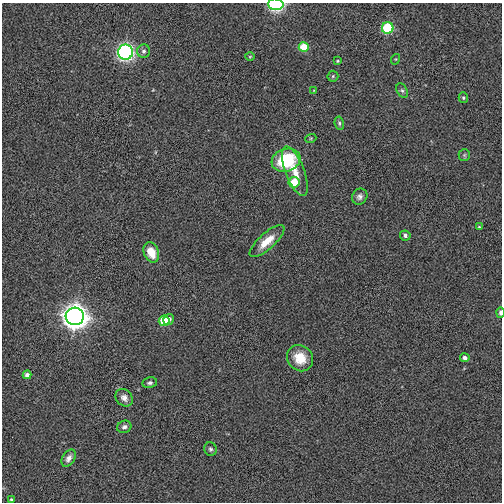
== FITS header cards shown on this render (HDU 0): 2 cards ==
NAXIS1  =                  500
NAXIS2  =                  500

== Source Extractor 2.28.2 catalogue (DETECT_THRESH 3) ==
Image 500 x 500 px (HDU 0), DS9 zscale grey, 1 PNG px = 1 image px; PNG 504 x 504 px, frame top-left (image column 1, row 500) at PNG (2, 3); each listed source drawn as its Kron ellipse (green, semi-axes under 4 px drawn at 4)
Background 3.84e-04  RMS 0.21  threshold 0.616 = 3 sigma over >= 5 px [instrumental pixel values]
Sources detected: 36; all 36 listed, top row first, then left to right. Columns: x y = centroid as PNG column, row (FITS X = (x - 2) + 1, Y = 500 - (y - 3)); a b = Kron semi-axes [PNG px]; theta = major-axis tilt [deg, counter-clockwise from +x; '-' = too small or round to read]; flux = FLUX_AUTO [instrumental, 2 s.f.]
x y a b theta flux
276 4 7 5 -1 1600
388 28 6 5 - 760
304 47 5 5 - 290
144 51 6 6 - 43
125 52 7 7 - 3400
250 57 5 3 - 12
396 59 5 3 - 13
337 61 3 3 - 13
333 76 5 5 - 21
314 90 4 2 - 9.6
402 91 8 5 -61 30
463 98 5 4 - 22
339 123 7 4 -81 24
311 138 6 3 19 14
464 155 6 5 - 24
286 160 15 11 18 910
295 171 26 9 -69 220
294 182 5 5 - 280
360 197 8 7 - 52
479 227 4 3 - 15
405 235 5 5 - 47
267 241 22 8 42 230
151 252 10 7 -67 230
500 312 5 3 - 47
75 316 9 9 - 12000
169 319 6 5 - 70
164 321 5 5 - 340
300 358 14 12 -49 280
465 358 4 4 - 55
27 375 4 4 - 76
150 383 7 5 12 31
124 398 10 8 -45 72
124 427 7 6 - 47
210 449 7 6 - 32
69 458 9 6 59 74
11 499 4 3 - 19
At the frame edge (FLAGS 8, measured only in part): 2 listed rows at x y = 276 4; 500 312